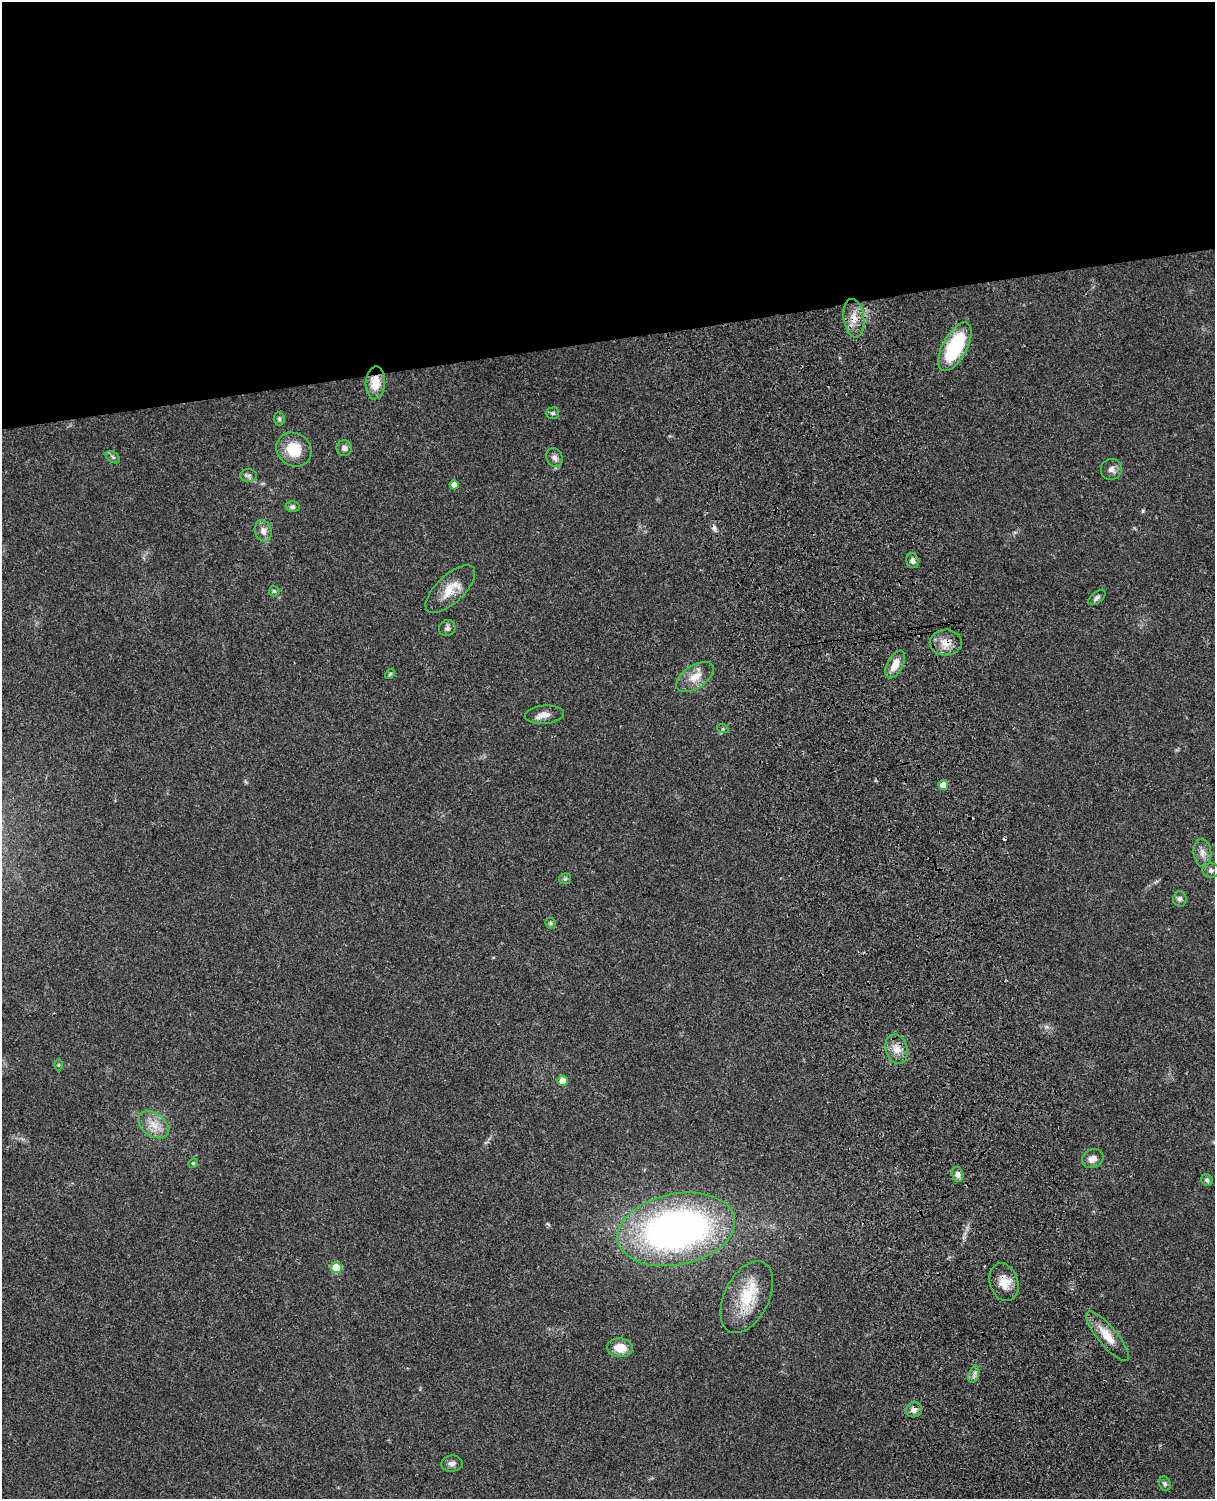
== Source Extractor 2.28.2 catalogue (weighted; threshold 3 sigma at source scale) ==
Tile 2 of 4 x 3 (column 2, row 1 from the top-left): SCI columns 1334-2546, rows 3267-4763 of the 5091 x 4922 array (HDU 1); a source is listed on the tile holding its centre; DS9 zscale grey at full resolution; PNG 1217 x 1501 px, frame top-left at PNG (2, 2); each listed source drawn as its Kron ellipse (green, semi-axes under 4 px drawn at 4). Shown black and unused: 23% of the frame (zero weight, under 3 of 4 exposures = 6% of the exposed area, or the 3 px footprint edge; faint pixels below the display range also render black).
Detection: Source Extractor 2.28.2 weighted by HDU 2 'WHT'; one run over the whole footprint, this tile lists its part. Background 0.0869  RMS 0.0062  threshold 0.0277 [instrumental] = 3 sigma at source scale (4.5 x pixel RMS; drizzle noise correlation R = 1.50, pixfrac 1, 0.05/0.05 arcsec/px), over >= 5 px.
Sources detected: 52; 3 cosmic-ray / hot-pixel residue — neither listed nor drawn; the other 49 listed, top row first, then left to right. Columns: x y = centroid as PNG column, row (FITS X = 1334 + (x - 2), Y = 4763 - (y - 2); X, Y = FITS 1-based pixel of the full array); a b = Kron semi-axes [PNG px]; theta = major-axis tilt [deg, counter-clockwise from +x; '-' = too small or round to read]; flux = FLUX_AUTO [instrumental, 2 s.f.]
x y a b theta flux
854 318 19 10 -82 7.6
955 347 27 12 62 43
375 383 16 9 87 9.9
552 413 7 5 1 1.1
279 419 6 5 - 1.2
344 448 8 7 - 2.2
294 450 18 16 -36 15
113 457 8 5 -37 1.4
555 457 9 7 -63 2.4
1111 469 11 10 - 2.9
249 475 8 6 0 1.7
454 485 4 4 - 5.8
292 507 7 5 2 1.5
263 531 11 8 -73 3.8
912 561 7 6 - 1.9
450 589 31 14 43 12
274 591 5 5 - 0.95
1097 598 10 5 38 1.6
447 628 8 8 - 1.8
946 643 16 13 1 7.4
895 664 15 8 61 7.5
390 674 6 4 42 0.92
695 677 21 11 34 8.6
544 715 19 9 5 4.5
723 729 6 4 -18 0.69
943 785 5 5 - 8.7
1202 853 14 9 -84 3.9
1211 870 8 7 - 1.8
565 879 6 5 - 1
1180 899 8 7 - 1.8
551 923 6 5 - 0.91
897 1049 15 11 -72 6.4
59 1065 6 4 90 0.85
562 1081 5 5 - 9.6
154 1125 17 11 -35 8
1093 1159 11 9 28 4.2
193 1163 5 4 - 0.66
958 1175 7 5 -76 2.5
1207 1180 6 5 - 1.5
676 1229 59 35 12 260
336 1268 5 5 - 18
1004 1282 19 14 -72 8.5
747 1297 38 22 63 26
1107 1336 31 9 -50 11
620 1348 13 9 -4 9.4
974 1374 9 5 73 1.9
914 1410 8 7 - 3.2
452 1464 11 8 7 2.7
1165 1484 7 5 -69 1.4
Overlapping masked pixels (flux is a lower limit): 5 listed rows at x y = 854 318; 375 383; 946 643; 1004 1282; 914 1410